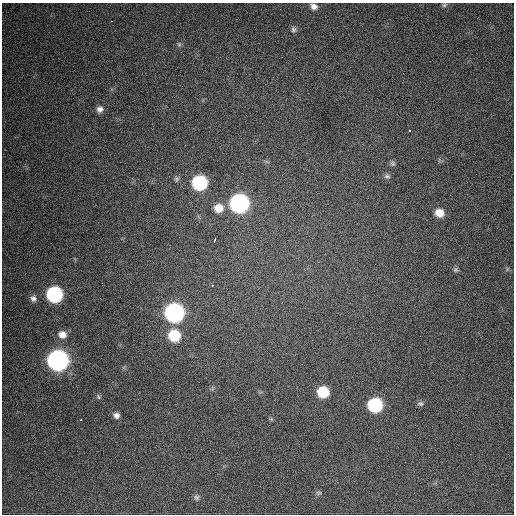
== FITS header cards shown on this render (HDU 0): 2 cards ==
NAXIS1  =                  512 / Axis length
NAXIS2  =                  512 / Axis length

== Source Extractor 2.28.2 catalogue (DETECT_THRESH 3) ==
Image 512 x 512 px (HDU 0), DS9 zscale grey, 1 PNG px = 1 image px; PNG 516 x 516 px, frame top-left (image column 1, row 512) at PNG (2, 3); no overlay
Background 672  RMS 19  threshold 56.2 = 3 sigma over >= 5 px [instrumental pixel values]
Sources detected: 33; all 33 listed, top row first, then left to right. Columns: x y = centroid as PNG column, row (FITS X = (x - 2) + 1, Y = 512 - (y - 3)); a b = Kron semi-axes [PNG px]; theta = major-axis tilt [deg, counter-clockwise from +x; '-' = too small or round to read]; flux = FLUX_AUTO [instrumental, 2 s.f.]
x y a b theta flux
444 5 7 5 17 2000
314 6 9 7 -27 6700
112 21 3 2 - 6400
293 30 8 7 - 3600
179 44 6 6 - 2100
100 109 7 7 - 5700
409 130 3 3 - 4000
266 161 8 3 -19 1800
393 164 7 7 - 2900
387 176 9 5 -1 3400
176 179 7 6 - 2600
200 183 9 9 - 180000
239 203 10 9 - 530000
218 208 11 10 - 18000
439 213 9 8 - 16000
214 240 5 3 - 8400
455 270 6 6 - 2800
212 285 3 2 - 4200
54 294 9 9 - 250000
33 298 9 8 - 5200
174 313 10 9 - 560000
62 334 10 9 - 10000
174 336 9 9 - 57000
58 360 10 9 - 890000
323 392 8 8 - 52000
98 397 7 5 -57 2200
420 404 9 7 0 3300
375 405 9 9 - 150000
116 415 7 6 - 5000
271 419 5 5 - 1600
81 420 3 2 - 4500
319 493 9 5 -1 2700
196 497 7 7 - 3200